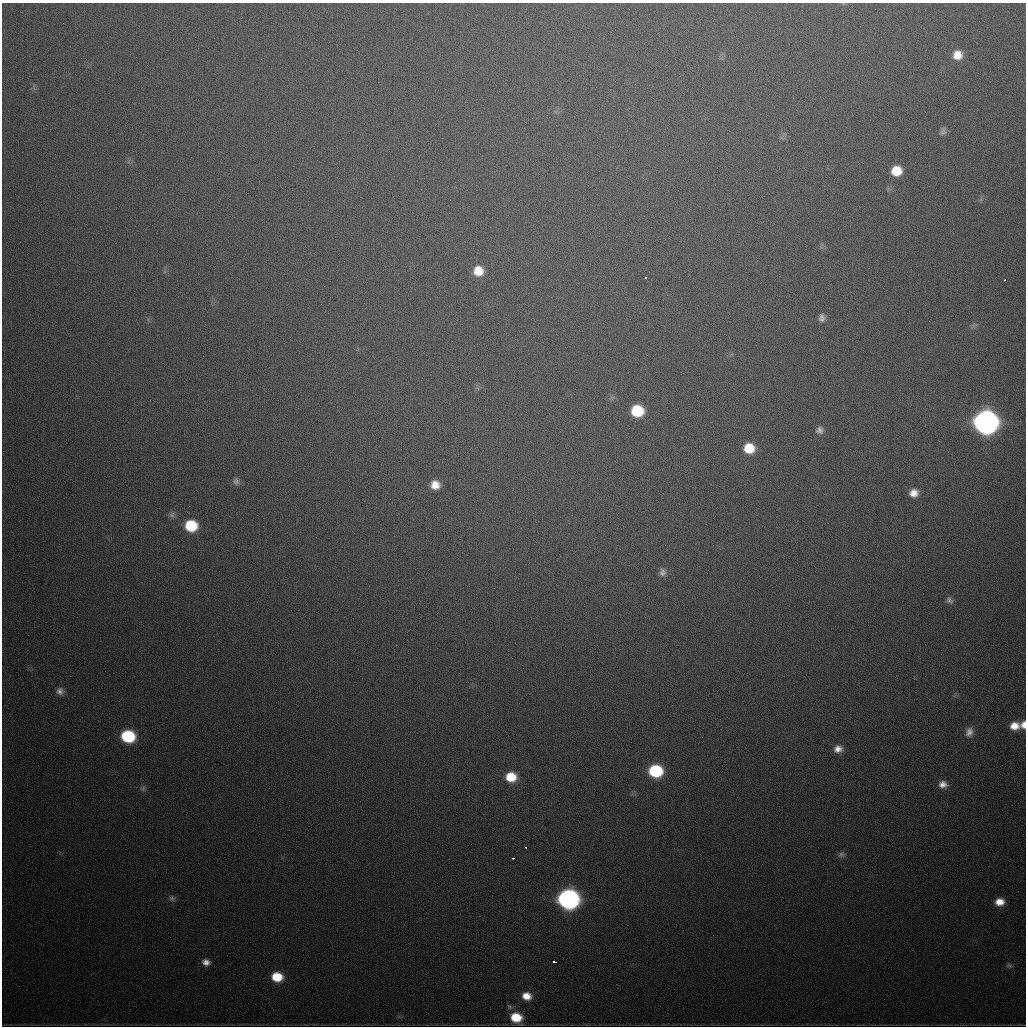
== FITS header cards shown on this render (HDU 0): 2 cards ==
NAXIS1  =                 1024
NAXIS2  =                 1024

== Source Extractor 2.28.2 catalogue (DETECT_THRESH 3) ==
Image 1024 x 1024 px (HDU 0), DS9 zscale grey, 1 PNG px = 1 image px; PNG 1028 x 1028 px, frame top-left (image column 1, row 1024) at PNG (2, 3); no overlay
Background 517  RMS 17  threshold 52.2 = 3 sigma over >= 5 px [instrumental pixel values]
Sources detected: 41; all 41 listed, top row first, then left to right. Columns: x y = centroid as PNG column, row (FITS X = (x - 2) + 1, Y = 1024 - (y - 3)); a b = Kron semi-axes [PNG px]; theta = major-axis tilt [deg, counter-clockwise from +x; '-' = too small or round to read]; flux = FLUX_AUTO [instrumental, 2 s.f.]
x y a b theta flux
957 55 10 10 - 1.5e+04
943 132 9 8 - 4.1e+03
896 171 10 10 - 2.4e+04
478 271 11 10 - 2.1e+04
645 278 3 2 - 3.1e+03
1005 280 3 3 - 1.9e+03
822 318 10 7 81 5.5e+03
974 325 7 4 71 2.5e+03
637 411 10 10 - 5.2e+04
986 422 12 11 - 1.2e+06
820 430 10 9 - 5.8e+03
749 448 10 10 - 2.8e+04
236 481 10 8 -83 4.6e+03
435 485 9 9 - 1.4e+04
914 493 10 9 - 1.2e+04
172 515 8 7 - 3.6e+03
191 526 11 10 - 4.9e+04
662 572 10 8 -89 5.3e+03
949 600 10 7 -37 3.9e+03
60 691 9 9 - 6.0e+03
1024 725 8 6 82 8.0e+03
1014 726 10 8 5 1.4e+04
969 732 12 9 76 8.2e+03
128 736 10 9 - 8.6e+04
838 749 10 8 6 9.3e+03
655 771 11 9 -4 8.8e+04
511 777 11 10 - 2.9e+04
943 784 10 8 -5 8.6e+03
143 789 8 7 - 3.3e+03
526 848 3 2 - 2.2e+03
842 854 10 7 4 3.7e+03
513 858 3 2 - 3.6e+03
172 898 8 7 - 3.5e+03
568 899 12 10 -6 6.4e+05
1000 902 10 8 6 1.5e+04
206 962 9 7 -16 7.4e+03
554 962 4 2 - 2.3e+03
1009 965 9 6 -18 3.0e+03
277 977 10 8 -7 3.1e+04
526 996 10 8 -12 1.5e+04
516 1017 11 9 -18 3.4e+04
At the frame edge (FLAGS 8, measured only in part): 1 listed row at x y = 1024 725